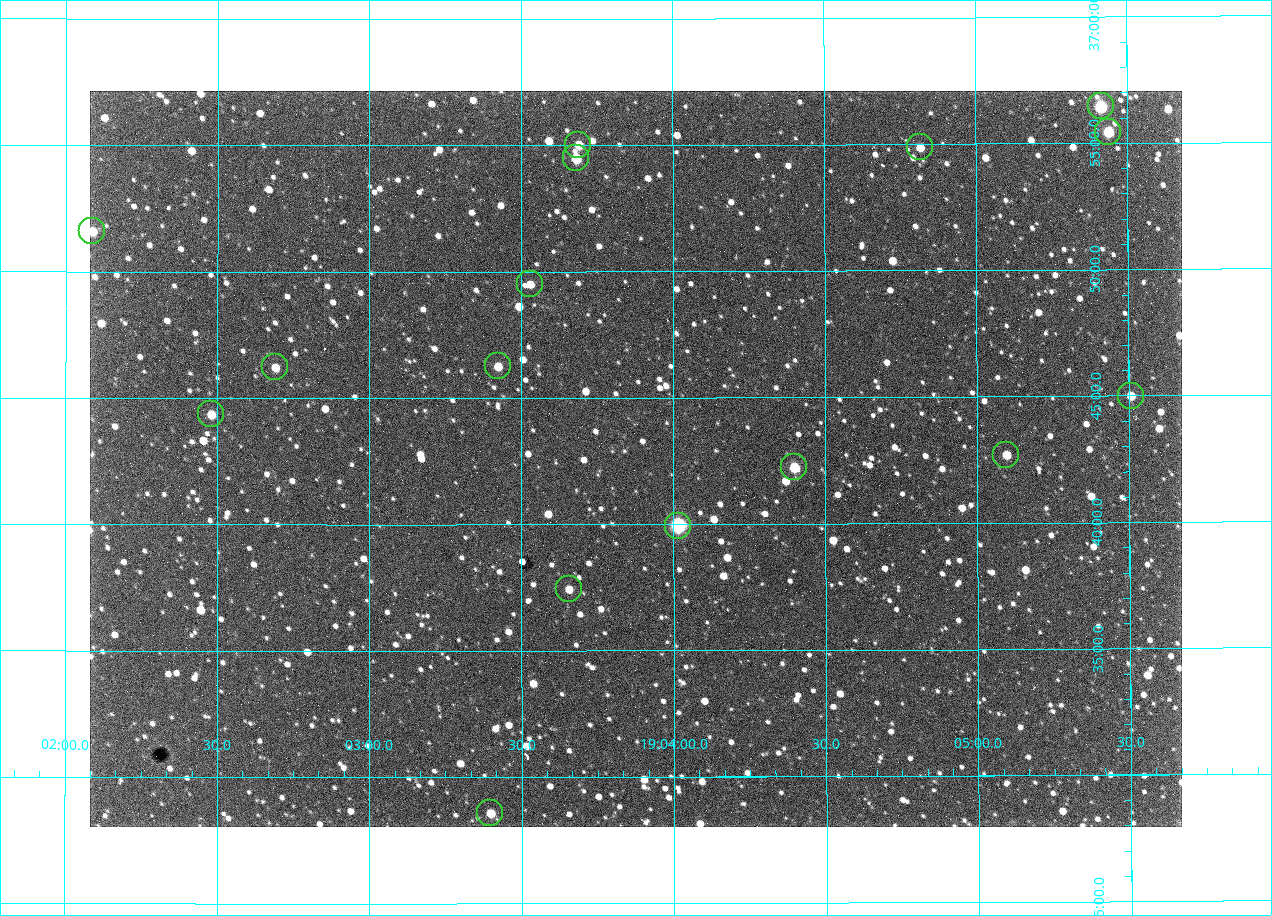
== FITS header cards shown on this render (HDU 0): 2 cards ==
NAXIS1  =                 1092 /fastest changing axis
NAXIS2  =                  736 /next to fastest changing axis

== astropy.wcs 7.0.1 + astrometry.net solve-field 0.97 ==
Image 1092 x 736 px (HDU 0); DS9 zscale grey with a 90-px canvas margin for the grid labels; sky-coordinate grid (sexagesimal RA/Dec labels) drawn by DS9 from the SOLVED WCS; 16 Tycho-2 reference stars matched to detected sources circled (green)
Header WCS: none
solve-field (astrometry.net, Tycho-2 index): SOLVED blind (the file carries no WCS)
Solved WCS: RA---TAN-SIP/DEC--TAN-SIP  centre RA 19:03:53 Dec +36:43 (285.97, +36.71 deg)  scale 2.37 arcsec/px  FOV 43.2' x 29.1'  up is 0 deg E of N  parity flipped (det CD > 0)
(file carries no celestial WCS; the grid is the blind solution)
Tycho-2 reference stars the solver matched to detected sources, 16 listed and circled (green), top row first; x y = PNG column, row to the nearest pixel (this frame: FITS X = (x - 90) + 1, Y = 736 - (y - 91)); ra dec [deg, ICRS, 3 dp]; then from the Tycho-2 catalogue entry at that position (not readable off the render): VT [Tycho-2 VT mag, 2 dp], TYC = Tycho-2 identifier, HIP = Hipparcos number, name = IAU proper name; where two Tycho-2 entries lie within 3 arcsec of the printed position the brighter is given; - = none
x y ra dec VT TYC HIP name
1101 106 286.353 +36.941 8.32 2652-644-1 93748 -
1108 132 286.360 +36.924 9.83 2652-14-1 - -
578 145 285.922 +36.917 10.48 2652-1249-1 - -
920 147 286.204 +36.915 10.94 2652-350-1 - -
576 158 285.920 +36.908 9.57 2652-218-1 - -
92 231 285.522 +36.860 10.88 2651-1921-1 - -
530 284 285.882 +36.825 10.95 2652-329-1 - -
498 366 285.856 +36.771 11.11 2652-1253-1 - -
275 367 285.672 +36.770 11.14 2651-2527-1 - -
1131 396 286.377 +36.750 10.72 2652-110-1 - -
211 414 285.620 +36.739 11.03 2651-1906-1 - -
1006 455 286.274 +36.711 10.88 2652-1070-1 - -
794 467 286.100 +36.704 10.14 2652-1649-1 - -
678 526 286.004 +36.666 8.52 2652-1368-1 - -
569 589 285.914 +36.624 11.11 2652-845-1 - -
490 813 285.849 +36.476 10.21 2652-1424-1 - -